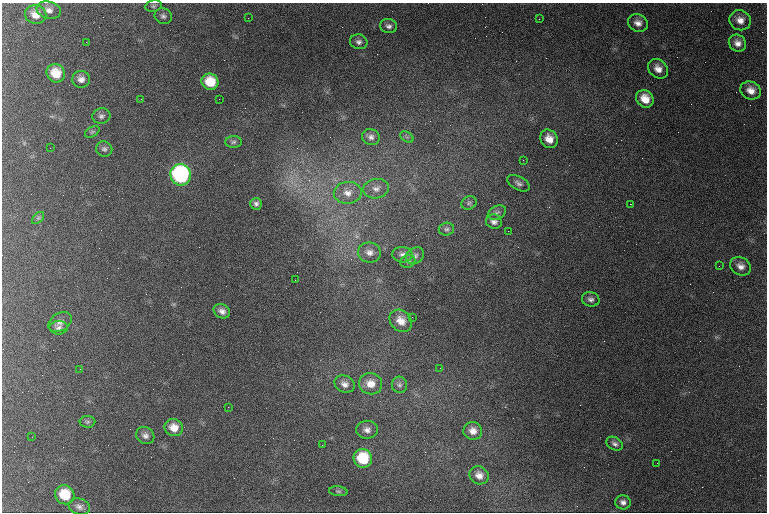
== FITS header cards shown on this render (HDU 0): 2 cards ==
NAXIS1  =                  765 /
NAXIS2  =                  510 /

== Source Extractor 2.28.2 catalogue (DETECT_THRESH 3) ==
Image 765 x 510 px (HDU 0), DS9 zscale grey, 1 PNG px = 1 image px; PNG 769 x 514 px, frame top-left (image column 1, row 510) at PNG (2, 3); each listed source drawn as its Kron ellipse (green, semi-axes under 4 px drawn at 4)
Background 1440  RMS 19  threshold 56.3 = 3 sigma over >= 5 px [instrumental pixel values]
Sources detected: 75; all 75 listed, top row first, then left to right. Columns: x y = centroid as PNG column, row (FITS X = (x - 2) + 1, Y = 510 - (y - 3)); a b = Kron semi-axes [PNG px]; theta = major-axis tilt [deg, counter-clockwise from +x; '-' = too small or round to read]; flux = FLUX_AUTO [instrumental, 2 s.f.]
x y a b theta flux
153 6 8 5 10 3000
49 10 12 8 -15 7700
36 15 11 9 -12 13000
163 16 9 7 -21 4100
248 18 2 2 - 1300
539 19 3 2 - 2300
740 20 11 10 - 11000
638 23 10 8 -23 8300
389 26 8 7 - 4800
86 42 3 2 - 1000
359 42 9 7 -14 4700
737 43 9 8 - 8200
658 69 11 8 -44 10000
56 73 9 8 - 20000
81 79 9 8 - 7000
210 82 8 8 - 28000
751 90 10 8 -25 11000
141 99 2 2 - 570
219 99 2 2 - 960
645 99 9 8 - 17000
101 116 9 7 11 4200
92 132 8 5 30 2400
371 137 9 8 - 5700
407 137 7 4 -32 2700
549 139 10 8 -54 13000
233 142 8 6 4 3100
50 148 2 2 - 720
104 149 8 7 - 3900
523 160 2 2 - 760
181 175 11 10 - 230000
518 183 12 6 -29 4800
376 189 13 9 8 8300
348 193 14 11 4 12000
469 203 8 6 26 3100
256 204 6 6 - 3700
630 204 2 2 - 34000
497 213 9 6 24 4200
38 218 7 4 45 2100
494 222 8 7 - 5300
446 229 8 6 11 3000
508 231 2 2 - 650
369 252 11 10 - 8300
402 255 10 8 -3 5500
415 256 10 7 33 4300
408 261 8 6 23 3000
719 266 2 2 - 840
740 266 11 8 -30 8000
295 280 2 2 - 770
591 299 9 7 -18 4500
222 311 8 7 - 6500
412 317 2 2 - 3100
401 321 12 10 -43 13000
60 322 12 9 32 6700
59 328 9 7 1 4100
440 368 2 2 - 480
80 369 2 2 - 720
345 384 10 8 -26 7100
371 384 12 10 -16 16000
399 385 8 7 - 4100
228 407 2 2 - 2200
88 422 8 6 1 2800
174 428 9 8 - 16000
367 430 11 9 1 7500
473 431 9 8 - 10000
145 436 9 8 - 5700
32 437 2 2 - 670
615 444 9 6 -31 4200
322 445 2 2 - 860
363 458 9 9 - 49000
657 463 2 2 - 610
479 475 10 9 - 8600
338 491 9 5 -7 2500
65 495 10 9 - 35000
623 502 8 7 - 5100
79 507 11 8 -17 5600